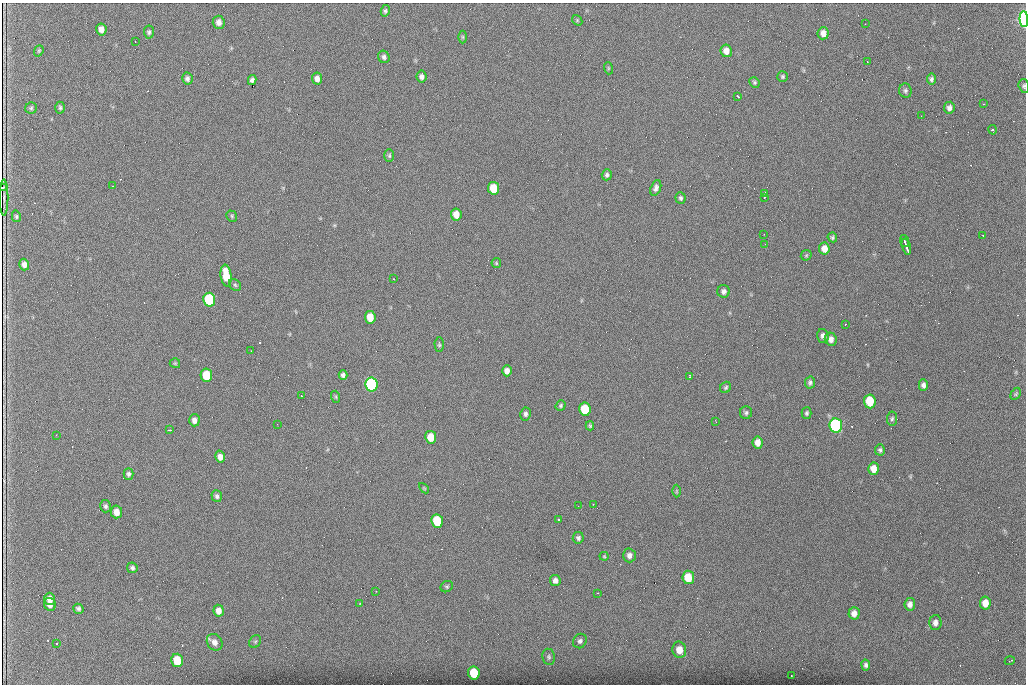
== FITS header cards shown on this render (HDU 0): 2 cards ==
NAXIS1  =                 1024 /fastest changing axis
NAXIS2  =                  682 /next to fastest changing axis

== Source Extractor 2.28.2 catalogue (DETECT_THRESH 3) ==
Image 1024 x 682 px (HDU 0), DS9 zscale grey, 1 PNG px = 1 image px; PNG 1028 x 686 px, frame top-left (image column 1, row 682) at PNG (2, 3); each listed source drawn as its Kron ellipse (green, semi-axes under 4 px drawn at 4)
Background 1440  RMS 26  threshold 78.6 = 3 sigma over >= 5 px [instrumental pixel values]
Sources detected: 135; all 135 listed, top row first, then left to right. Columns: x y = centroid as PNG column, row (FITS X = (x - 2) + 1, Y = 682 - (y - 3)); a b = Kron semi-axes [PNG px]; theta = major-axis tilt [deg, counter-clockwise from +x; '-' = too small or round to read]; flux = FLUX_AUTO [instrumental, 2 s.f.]
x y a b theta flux
385 11 6 4 80 3000
1024 19 8 4 -87 480000
577 20 6 4 -49 1900
219 22 6 6 - 9200
865 24 2 2 - 720
101 29 6 5 - 11000
149 32 6 5 - 3400
823 33 6 5 - 9500
463 37 6 4 -90 2400
135 41 2 2 - 1300
39 51 6 4 69 2200
726 51 6 5 - 13000
384 57 6 5 - 4400
867 62 2 2 - 1100
608 68 6 4 -72 1900
421 77 6 5 - 5800
783 77 5 5 - 2800
317 78 6 5 - 7800
187 79 6 5 - 5000
932 79 5 4 - 3900
252 80 5 4 - 4900
754 82 5 5 - 2900
1024 86 7 5 -74 3300
905 91 7 6 - 4000
738 96 4 2 - 3800
983 104 3 2 - 1100
31 108 6 5 - 2700
60 108 6 4 -89 3200
949 108 6 5 - 5600
921 116 2 2 - 940
993 130 4 3 - 4300
389 156 6 5 - 2800
607 175 5 5 - 3900
113 186 2 2 - 990
3 187 3 2 - 2800
494 188 6 5 - 53000
656 188 8 5 71 5700
765 194 3 2 - 3000
4 197 18 2 90 1100
764 197 3 2 - 1200
680 198 6 5 - 3500
456 214 6 5 - 17000
16 216 6 4 -76 2600
232 216 6 5 - 2400
764 234 2 2 - 1100
983 235 3 2 - 2500
832 237 5 4 - 2900
904 241 6 2 -71 6000
765 244 2 2 - 720
906 247 8 3 -73 8000
824 249 6 5 - 14000
806 255 6 5 - 2300
496 263 5 4 - 2100
24 265 6 4 -73 6700
226 275 11 5 -82 44000
394 279 3 2 - 1100
235 285 6 5 - 2900
724 291 6 6 - 5600
209 300 7 6 - 200000
370 317 6 5 - 26000
845 324 2 2 - 1100
823 336 7 5 -72 7100
831 339 6 6 - 8300
439 345 7 4 -89 2800
251 351 2 2 - 750
175 363 5 5 - 2100
507 371 5 5 - 8500
206 375 7 5 -79 62000
343 375 5 4 - 4900
690 376 4 2 - 1500
810 383 6 5 - 3900
371 384 7 6 - 340000
923 385 5 4 - 5400
726 387 6 5 - 2900
1016 394 6 4 60 2400
302 396 2 2 - 1100
336 397 6 4 -72 2300
870 401 7 6 - 50000
561 405 5 4 - 2900
585 409 7 5 -81 68000
746 413 6 6 - 3800
806 413 6 5 - 3200
525 414 6 5 - 4400
892 419 7 5 83 3500
194 420 6 5 - 7800
716 422 3 2 - 1100
277 424 3 2 - 1500
836 425 7 6 - 390000
590 426 4 3 - 2500
170 430 4 3 - 2600
56 435 2 2 - 1100
431 437 6 5 - 29000
758 443 6 5 - 12000
880 450 6 5 - 3200
220 457 6 4 -74 11000
873 469 6 5 - 15000
129 474 6 5 - 3900
424 488 6 3 -45 1800
676 491 6 4 90 2100
217 496 6 5 - 4100
593 504 3 3 - 1500
106 506 6 5 - 3600
578 506 2 2 - 2100
116 512 6 5 - 13000
559 519 3 3 - 7000
437 521 7 6 - 75000
578 538 6 5 - 4400
629 555 7 6 - 7300
604 556 4 4 - 1800
132 568 5 5 - 3900
688 577 7 6 - 38000
555 581 5 5 - 7200
447 587 6 5 - 3000
376 591 3 2 - 1300
598 593 3 2 - 1500
50 599 6 5 - 12000
360 603 3 2 - 1000
985 603 6 5 - 18000
50 604 6 6 - 9500
910 604 6 5 - 7300
78 609 5 5 - 3800
219 611 6 5 - 11000
854 613 6 5 - 10000
935 623 7 6 - 7500
255 641 7 5 53 2700
580 641 7 6 - 5000
215 642 9 7 -54 10000
57 644 2 2 - 1700
679 650 8 7 - 21000
549 657 8 6 -80 4100
177 660 7 6 - 51000
1010 661 5 2 - 3700
866 665 5 4 - 4300
474 673 6 6 - 57000
791 675 2 2 - 1200
At the frame edge (FLAGS 8, measured only in part): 3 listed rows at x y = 1024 19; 1024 86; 3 187

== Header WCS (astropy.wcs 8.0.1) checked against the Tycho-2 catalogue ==
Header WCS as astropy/WCSLIB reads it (CRVAL/CRPIX/CD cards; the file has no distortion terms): RA---TAN/DEC--TAN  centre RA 07:06:07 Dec +31:10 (106.53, +31.16 deg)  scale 1.43 arcsec/px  FOV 24.4' x 16.3'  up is -93 deg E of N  parity flipped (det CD > 0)
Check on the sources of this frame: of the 60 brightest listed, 9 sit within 1.8 arcsec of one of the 16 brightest Tycho-2 stars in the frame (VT <= 12.35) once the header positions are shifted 0.49 arcsec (0.48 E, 0.09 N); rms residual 0.59 arcsec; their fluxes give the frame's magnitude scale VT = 23.65 - 2.5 log10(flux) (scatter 0.29 mag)
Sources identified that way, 9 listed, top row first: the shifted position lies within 1.8 arcsec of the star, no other Tycho-2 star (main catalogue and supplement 1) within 3.6 arcsec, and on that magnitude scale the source's flux lands within +1.5 / -3 mag of the star's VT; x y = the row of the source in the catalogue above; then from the Tycho-2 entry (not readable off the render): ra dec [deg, ICRS J2000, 3 dp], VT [Tycho-2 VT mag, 2 dp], TYC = Tycho-2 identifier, HIP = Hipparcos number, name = IAU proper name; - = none
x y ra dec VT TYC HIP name
1024 19 106.369 +31.359 8.79 2438-636-1 - -
494 188 106.458 +31.151 12.35 2438-728-1 - -
206 375 106.551 +31.041 11.84 2438-663-1 - -
371 384 106.552 +31.106 9.20 2438-180-1 - -
870 401 106.550 +31.305 11.61 2438-184-1 - -
585 409 106.559 +31.192 11.79 2438-1039-1 - -
836 425 106.562 +31.292 10.01 2438-106-1 - -
437 521 106.614 +31.135 11.36 2438-550-1 - -
474 673 106.684 +31.152 11.76 2438-931-1 - -